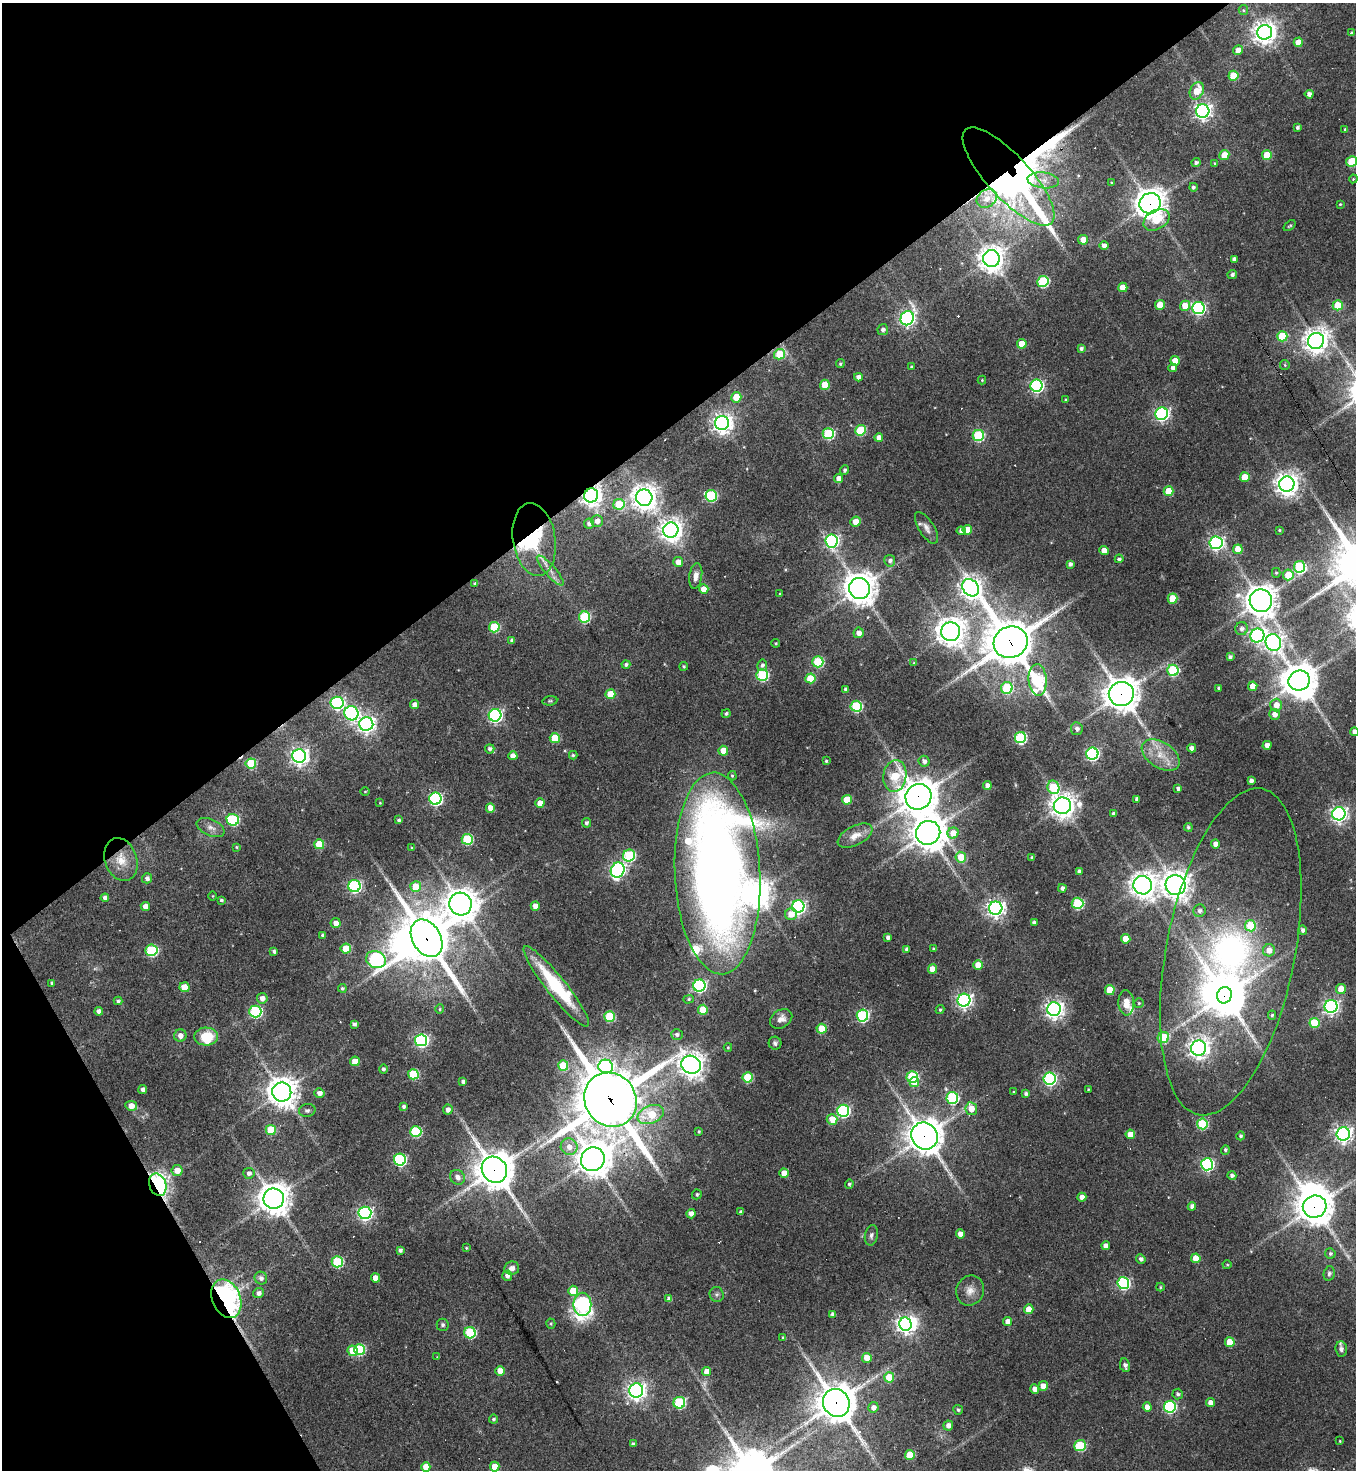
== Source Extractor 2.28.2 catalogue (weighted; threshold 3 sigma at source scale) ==
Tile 5 of 4 x 4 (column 1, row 2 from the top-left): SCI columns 292-1645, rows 2935-4402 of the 5862 x 5869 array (HDU 1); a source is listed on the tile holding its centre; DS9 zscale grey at full resolution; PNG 1358 x 1472 px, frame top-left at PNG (2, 3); each listed source drawn as its Kron ellipse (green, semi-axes under 4 px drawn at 4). Shown black and unused: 33% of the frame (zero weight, under 2 of 3 exposures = <1% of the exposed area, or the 3 px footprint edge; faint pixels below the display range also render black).
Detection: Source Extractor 2.28.2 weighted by HDU 2 'WHT'; one run over the whole footprint, this tile lists its part. Background 0.0635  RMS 0.0059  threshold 0.0265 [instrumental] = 3 sigma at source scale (4.5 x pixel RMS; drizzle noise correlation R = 1.50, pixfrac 1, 0.05/0.05 arcsec/px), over >= 5 px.
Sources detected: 413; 7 too faint to see at this stretch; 11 inside a brighter object's white glare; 12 cosmic-ray / hot-pixel residue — neither listed nor drawn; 6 inside a brighter listed object's ellipse — not listed separately; the other 377 listed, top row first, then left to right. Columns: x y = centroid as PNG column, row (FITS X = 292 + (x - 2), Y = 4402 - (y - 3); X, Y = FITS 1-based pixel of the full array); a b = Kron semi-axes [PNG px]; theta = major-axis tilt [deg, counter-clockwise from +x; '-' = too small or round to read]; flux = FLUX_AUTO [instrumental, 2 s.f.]
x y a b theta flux
1243 10 5 4 - 0.69
1265 32 7 7 - 520
1352 33 4 4 - 1.1
1298 42 5 4 - 7.6
1238 50 5 4 - 4.1
1233 76 5 5 - 19
1197 91 9 6 64 11
1309 94 4 4 - 2.8
1203 111 7 6 - 240
1297 127 3 3 - 1.3
1345 129 4 3 - 0.81
1224 155 5 5 - 8.6
1267 155 5 5 - 20
1351 161 5 5 - 20
1196 163 4 4 - 1.7
1215 164 4 3 - 1
1009 177 63 21 -47 510
1353 179 4 3 - 0.54
1043 180 16 8 -7 5.2
1112 183 4 3 - 0.53
1193 187 4 4 - 1.3
987 198 11 8 36 4.8
1150 203 11 10 - 720
1340 204 4 3 - 0.61
1156 220 14 9 30 13
1290 226 7 3 39 0.77
1083 240 5 4 - 7.8
1104 246 4 4 - 3.4
991 259 8 8 - 590
1234 259 4 4 - 2.5
1232 275 4 4 - 1.8
1043 281 6 5 - 53
1123 287 5 4 - 9.1
1160 305 5 5 - 11
1338 305 5 5 - 21
1185 306 5 5 - 11
1198 308 6 6 - 110
907 318 7 6 - 190
883 330 5 5 - 2
1282 336 5 5 - 26
1316 341 8 7 - 610
1022 344 5 5 - 13
1081 348 4 3 - 1.5
780 354 6 5 - 25
1175 361 5 5 - 11
840 364 4 4 - 0.93
1285 365 5 4 - 0.79
911 367 4 3 - 0.88
1173 368 4 4 - 2.7
858 377 4 4 - 3.2
982 380 4 4 - 0.6
825 385 5 5 - 17
1036 386 6 6 - 120
736 397 5 5 - 15
1066 400 3 3 - 0.6
1162 414 6 6 - 140
722 423 7 7 - 390
861 430 5 5 - 35
828 434 6 5 - 55
978 435 5 5 - 58
879 438 4 4 - 4.5
845 470 5 4 - 1.5
1245 477 5 5 - 16
838 478 4 4 - 3.9
1287 484 8 7 - 510
1169 491 5 5 - 17
591 495 7 7 - 410
711 496 6 5 - 56
644 498 8 8 - 660
619 504 5 5 - 30
597 521 6 6 - 4
855 522 5 5 - 6.7
589 524 5 5 - 2.5
926 528 18 7 -58 3.6
671 530 7 7 - 510
967 530 5 4 - 8
1279 530 3 3 - 0.58
961 531 4 4 - 2.6
534 539 37 21 -81 45
832 541 6 6 - 140
1216 543 6 6 - 170
1238 549 5 5 - 9.4
1104 550 4 4 - 6.3
1119 559 4 4 - 1.4
890 561 6 5 - 2.1
678 562 5 5 - 6.3
1070 564 4 4 - 2.1
1299 567 6 6 - 60
550 570 19 5 -49 4.3
1276 573 5 4 - 0.79
1288 575 5 5 - 15
696 576 13 6 82 4
475 583 4 3 - 1.2
860 588 10 10 - 950
971 588 9 7 -51 460
704 589 5 4 - 7.2
780 594 3 3 - 0.84
1173 598 5 5 - 22
1261 601 11 11 - 790
584 617 5 5 - 50
494 627 5 5 - 41
1241 629 6 6 - 2.5
951 632 9 9 - 720
858 633 5 5 - 4.6
1257 636 7 7 - 170
512 640 4 4 - 2
1011 642 17 15 23 2300
1273 642 8 7 - 260
776 643 4 4 - 0.73
1230 657 4 3 - 1.5
818 662 5 5 - 42
914 663 4 4 - 0.86
626 665 4 4 - 1.5
762 665 6 5 - 1.8
684 666 4 4 - 1
1173 670 5 5 - 53
762 675 6 5 - 62
810 678 5 5 - 21
1038 680 16 9 -87 80
1299 681 11 10 - 1100
1253 686 5 4 - 7
1007 688 6 6 - 42
1218 688 3 3 - 0.89
846 689 4 3 - 1.4
610 694 5 5 - 15
1121 694 12 12 - 1000
550 701 7 4 8 0.85
337 703 6 6 - 100
414 705 4 4 - 3.7
1276 705 6 6 - 6.3
856 706 5 5 - 56
351 713 7 7 - 100
726 714 4 4 - 1.3
1274 714 5 5 - 4
495 715 6 6 - 140
366 724 7 6 - 260
1077 729 6 6 - 2.3
1355 732 4 4 - 3.6
555 738 5 5 - 23
1020 738 6 5 - 68
1267 745 4 4 - 4.3
1192 748 4 4 - 3.5
490 749 5 4 - 1.9
723 751 5 5 - 10
1092 754 6 6 - 110
573 755 4 4 - 0.94
1161 755 21 12 -33 12
299 756 7 7 - 280
513 756 4 4 - 5.3
826 761 3 3 - 0.71
924 761 5 5 - 2.5
251 763 5 5 - 28
732 776 5 4 - 0.74
895 776 16 11 81 27
1251 781 4 4 - 2.6
987 785 4 4 - 3.3
1053 787 7 6 - 35
1178 789 4 3 - 2.1
365 792 5 3 - 0.58
918 797 13 12 - 1200
435 799 6 6 - 110
1137 799 4 4 - 1.9
847 800 5 5 - 19
380 803 3 3 - 0.49
540 803 4 4 - 6.8
1062 806 9 8 - 560
490 808 4 4 - 6.2
1114 814 4 4 - 2.5
1339 814 6 6 - 230
233 820 6 5 - 53
399 820 4 4 - 1.3
586 823 5 4 - 1.4
211 827 15 8 -24 3.7
1188 827 4 4 - 1.1
928 833 12 11 - 1100
953 833 5 5 - 8.2
855 836 19 9 27 6.4
467 839 5 5 - 49
319 844 5 5 - 18
1215 844 4 4 - 4.2
236 847 4 3 - 0.56
412 848 4 3 - 0.61
629 855 6 6 - 52
961 857 5 5 - 16
1032 857 3 3 - 1.1
121 859 22 16 -71 11
618 870 8 6 64 160
1079 871 4 4 - 2.1
717 873 101 42 -87 770
147 878 5 5 - 1.9
1143 885 9 9 - 560
1176 885 10 10 - 680
354 886 6 6 - 98
416 887 5 5 - 15
1062 888 4 4 - 2.2
213 896 5 3 - 0.47
105 898 4 4 - 2.6
221 900 4 3 - 1
1077 903 6 5 - 46
460 904 11 11 - 1000
145 906 4 4 - 4.5
535 906 4 4 - 5.4
798 907 6 6 - 150
996 908 7 6 - 280
1200 911 6 6 - 2.5
791 914 6 6 - 5.8
336 923 5 5 - 5.1
1034 923 4 4 - 2.5
1250 926 5 5 - 26
1303 930 5 4 - 1.9
323 935 4 3 - 1.2
888 937 4 4 - 2.3
427 938 20 14 -59 2400
1126 939 5 4 - 9.7
346 949 5 5 - 15
907 949 4 3 - 1.8
934 949 3 3 - 0.99
152 950 6 5 - 55
1269 950 6 6 - 5
274 951 4 3 - 1.7
1231 952 166 64 79 300
376 960 10 8 -21 130
978 965 5 4 - 9
932 969 4 4 - 9.1
52 983 4 4 - 1.4
556 986 51 10 -51 36
699 986 6 6 - 120
185 987 5 5 - 14
342 988 4 4 - 1
1341 989 5 5 - 8.7
1110 990 5 5 - 18
1224 995 8 7 - 1300
262 998 5 5 - 3.9
689 999 5 4 - 0.88
964 1000 6 6 - 190
118 1001 4 4 - 1.2
1126 1003 13 7 -87 6.5
1139 1003 5 5 - 0.79
1331 1006 6 6 - 180
440 1009 4 4 - 0.77
1054 1009 7 7 - 290
703 1010 5 5 - 16
940 1010 4 3 - 0.79
99 1011 4 4 - 2.4
255 1011 6 6 - 73
1272 1015 4 4 - 0.92
609 1016 5 5 - 36
862 1016 6 6 - 79
781 1019 12 9 34 4.1
1314 1023 5 5 - 24
354 1024 4 4 - 1.7
821 1029 5 5 - 16
677 1034 6 5 - 1.9
180 1036 6 6 - 3.8
206 1037 12 9 -2 18
1163 1038 6 5 - 34
421 1040 6 6 - 120
775 1043 6 6 - 1.5
728 1047 4 3 - 0.63
1199 1048 7 7 - 390
355 1061 5 5 - 10
691 1065 10 9 - 570
563 1066 5 5 - 23
606 1067 7 7 - 97
383 1069 4 4 - 1.3
413 1074 5 5 - 36
747 1077 5 5 - 29
912 1077 6 5 - 52
1050 1079 6 6 - 110
463 1082 4 4 - 1.7
914 1082 5 4 - 6.7
143 1089 4 4 - 2.5
1088 1089 3 2 - 0.42
282 1092 9 9 - 890
1013 1092 3 2 - 0.7
319 1093 5 5 - 3.4
1026 1094 4 4 - 1.6
952 1098 6 6 - 68
610 1100 28 25 -55 3000
131 1106 6 5 - 5.8
403 1106 4 4 - 1.5
448 1109 5 4 - 2.8
971 1109 6 6 - 7.9
307 1110 8 6 12 1.5
843 1111 6 6 - 100
651 1115 14 8 21 24
832 1119 5 5 - 12
1202 1124 5 5 - 44
271 1130 5 5 - 24
699 1131 3 3 - 0.84
416 1132 5 5 - 50
1130 1134 5 4 - 7.4
1343 1134 6 6 - 260
925 1136 14 12 -53 1000
1241 1136 4 4 - 1.3
569 1147 8 8 - 4.6
1225 1150 5 4 - 1.2
593 1159 12 11 - 1000
400 1160 6 6 - 83
1207 1164 6 6 - 110
177 1170 5 5 - 6.2
494 1170 14 12 -54 1500
249 1173 5 5 - 2.4
784 1173 4 4 - 8.8
1232 1176 4 4 - 1.8
457 1177 8 7 - 3.5
849 1184 4 4 - 0.96
158 1185 11 8 -68 250
697 1194 5 4 - 1.1
1082 1197 4 4 - 4.8
274 1199 10 10 - 940
1192 1206 4 4 - 2.5
1315 1207 12 11 - 1200
741 1212 4 4 - 1.7
365 1213 6 6 - 150
691 1214 4 4 - 3.2
960 1234 4 4 - 4.9
871 1235 10 6 77 2
1106 1246 4 4 - 3.6
466 1248 3 3 - 0.58
400 1250 4 4 - 1.8
1330 1253 5 5 - 1.3
1196 1258 4 4 - 10
1141 1259 5 4 - 2
337 1262 5 5 - 52
1227 1265 4 4 - 0.71
512 1268 7 6 - 2.9
1329 1273 7 5 77 1.5
507 1276 5 5 - 2.9
261 1278 6 6 - 2.2
376 1278 5 4 - 8.6
1123 1283 6 6 - 99
1160 1287 4 4 - 0.55
970 1290 15 13 69 6
573 1291 5 5 - 15
258 1293 5 5 - 2.4
717 1294 7 7 - 1.6
226 1299 20 14 -68 180
669 1299 4 4 - 2.8
582 1304 11 9 -90 120
1029 1309 5 4 - 8.2
833 1314 4 4 - 2
1008 1321 4 4 - 4.7
551 1324 5 4 - 0.69
905 1324 7 6 - 280
443 1325 6 6 - 1.3
470 1333 6 5 - 55
783 1338 4 3 - 0.84
1230 1342 5 5 - 13
1341 1349 7 6 - 2.3
360 1350 5 5 - 46
352 1351 5 5 - 13
437 1357 4 4 - 0.43
867 1358 5 5 - 8.2
1125 1365 7 5 -79 2.1
500 1371 4 4 - 8.2
706 1371 4 4 - 5.3
889 1377 5 5 - 15
1043 1386 5 4 - 4.8
1035 1389 5 4 - 5.1
636 1390 7 7 - 300
1178 1394 5 5 - 1.4
679 1403 6 5 - 57
836 1403 14 13 - 1400
1210 1403 4 4 - 4.5
873 1407 5 5 - 3.2
1147 1407 4 4 - 4.7
1170 1407 6 6 - 86
958 1410 5 5 - 1.2
493 1419 4 4 - 1.2
948 1425 5 5 - 3.1
1340 1441 3 2 - 0.48
633 1444 4 3 - 1.5
1080 1446 6 5 - 36
910 1455 5 5 - 15
426 1467 4 4 - 8.3
495 1467 5 5 - 11
Overlapping masked pixels (flux is a lower limit): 18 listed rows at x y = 1009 177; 1150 203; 591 495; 534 539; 1011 642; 1121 694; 918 797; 427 938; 1231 952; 1224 995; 610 1100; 925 1136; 593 1159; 494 1170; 158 1185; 1315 1207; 226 1299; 836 1403
Isophote crosses this tile's border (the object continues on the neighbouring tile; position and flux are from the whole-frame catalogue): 2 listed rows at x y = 1351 161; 1355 732